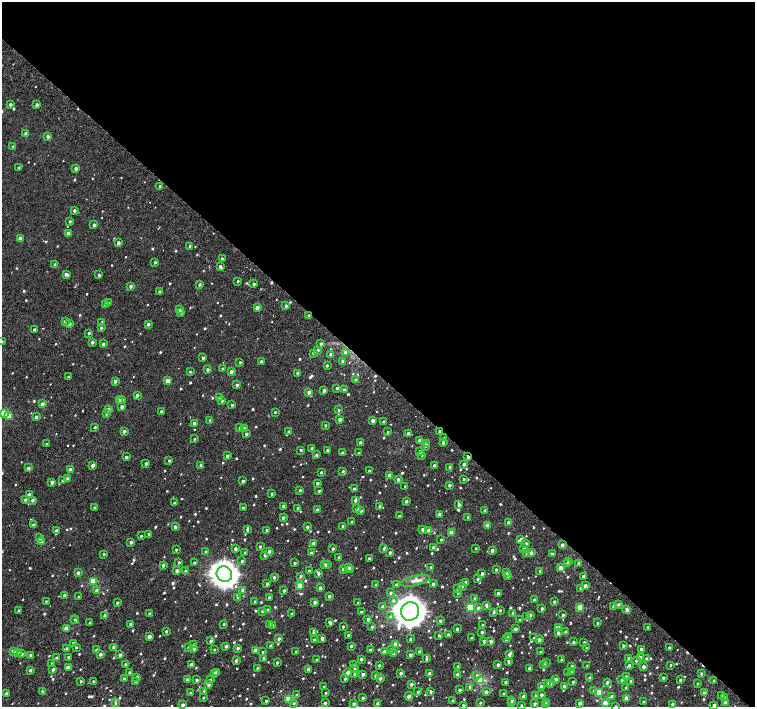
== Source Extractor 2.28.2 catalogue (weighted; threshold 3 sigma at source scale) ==
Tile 3 of 4 x 4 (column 3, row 1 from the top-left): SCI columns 3090-4594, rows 4503-5911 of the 6099 x 6099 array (HDU 1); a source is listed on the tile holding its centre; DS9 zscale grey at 2 x 2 block average (1 PNG px = mean of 2 x 2 image px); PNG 757 x 709 px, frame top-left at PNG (2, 2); each listed source drawn as its Kron ellipse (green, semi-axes under 4 px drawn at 4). Shown black and unused: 53% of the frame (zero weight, under 3 of 6 exposures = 3% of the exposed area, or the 3 px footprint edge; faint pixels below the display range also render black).
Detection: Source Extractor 2.28.2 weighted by HDU 2 'WHT'; one run over the whole footprint, this tile lists its part. Background 2.24e-04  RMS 0.0012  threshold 0.00491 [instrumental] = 3 sigma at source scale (4.09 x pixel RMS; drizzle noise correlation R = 1.36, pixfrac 0.8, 0.0396/0.0396 arcsec/px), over >= 5 px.
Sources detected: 870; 4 cosmic-ray / hot-pixel residue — neither listed nor drawn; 4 coinciding with a brighter row at this scale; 4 inside a brighter listed object's ellipse — not listed separately; of the other 858, all 500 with FLUX_AUTO >= 0.353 (the completeness limit of this list) listed and drawn (358 fainter detections not listed), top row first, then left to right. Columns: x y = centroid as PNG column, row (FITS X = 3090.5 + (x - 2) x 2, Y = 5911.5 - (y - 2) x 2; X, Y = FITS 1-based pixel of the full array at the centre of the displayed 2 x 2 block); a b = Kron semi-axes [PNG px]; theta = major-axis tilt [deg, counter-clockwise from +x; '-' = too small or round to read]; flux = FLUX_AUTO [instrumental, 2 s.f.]
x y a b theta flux
10 104 2 2 - 0.8
37 105 3 2 - 0.93
26 134 2 2 - 1.6
48 136 2 2 - 0.99
13 147 2 2 - 1
19 168 3 2 - 0.44
76 168 2 2 - 1.1
160 186 2 2 - 0.55
74 210 2 2 - 0.79
70 221 2 2 - 0.48
94 225 2 2 - 1
68 233 2 2 - 1.2
20 239 3 2 - 2.7
118 243 2 2 - 1
190 246 2 2 - 0.42
222 259 2 2 - 0.75
155 262 2 2 - 0.44
55 265 2 2 - 1.3
220 267 3 2 - 0.88
66 274 4 2 - 1.1
99 275 3 2 - 0.53
238 281 2 2 - 0.37
254 284 2 2 - 0.76
200 285 2 2 - 0.58
131 286 2 2 - 1
160 292 2 2 - 1.2
108 303 2 2 - 0.45
105 304 2 2 - 0.82
286 306 2 2 - 0.78
257 308 2 2 - 2
180 310 2 2 - 0.58
181 313 3 2 - 0.38
309 316 2 2 - 1.1
65 322 2 2 - 1
102 322 2 2 - 0.78
69 324 2 2 - 0.95
148 324 2 2 - 0.78
101 328 2 2 - 0.53
35 330 2 2 - 1.5
89 333 2 2 - 0.67
2 342 2 2 - 0.61
92 342 2 2 - 0.89
103 344 2 2 - 0.72
321 344 2 2 - 0.55
318 350 2 2 - 0.79
345 352 3 3 - 0.9
314 353 2 2 - 1.1
331 354 3 2 - 0.97
203 358 2 2 - 0.64
342 361 2 2 - 0.74
240 362 2 2 - 0.43
261 362 2 2 - 0.83
327 365 2 2 - 0.56
208 369 2 2 - 0.79
222 369 2 2 - 0.37
190 372 3 2 - 0.38
231 372 2 2 - 1.7
298 373 2 2 - 0.71
68 377 2 2 - 0.39
356 380 2 2 - 0.74
115 381 2 2 - 1.4
167 381 2 2 - 3.5
237 385 2 2 - 0.65
337 388 2 2 - 0.59
324 390 2 2 - 1
344 390 2 2 - 0.97
309 392 2 2 - 1.8
137 395 2 2 - 1.2
219 398 2 2 - 0.9
119 400 3 2 - 0.85
122 400 2 2 - 0.74
222 401 2 2 - 0.66
42 404 2 2 - 1.3
232 405 2 2 - 0.43
122 407 2 2 - 1.4
108 409 3 2 - 0.98
339 410 2 2 - 0.45
161 412 2 2 - 0.88
275 412 2 2 - 0.42
4 413 3 3 - 10
106 414 3 2 - 0.38
9 416 3 3 - 1.7
36 417 2 2 - 0.95
340 419 2 2 - 1.6
210 420 2 2 - 0.72
373 421 2 2 - 1.7
384 422 2 2 - 0.7
194 423 2 2 - 1
326 425 2 2 - 0.46
95 427 2 2 - 0.51
240 428 2 2 - 0.61
244 428 2 2 - 1.1
124 431 2 2 - 0.98
440 431 3 2 - 0.99
289 432 2 2 - 1
388 432 2 2 - 0.41
408 433 2 2 - 1.1
246 434 2 2 - 0.75
444 438 2 2 - 0.39
194 439 2 2 - 0.4
420 441 2 2 - 1.2
361 443 3 2 - 1
426 443 2 2 - 0.95
443 443 2 2 - 0.93
47 444 2 2 - 0.4
426 446 3 2 - 0.53
312 448 2 2 - 0.59
301 450 2 2 - 0.5
328 450 2 2 - 0.74
420 451 2 2 - 1.1
343 453 3 2 - 0.64
359 453 2 2 - 0.36
316 455 2 2 - 0.64
422 455 2 2 - 0.54
227 456 2 2 - 1.1
126 457 2 2 - 1
468 457 2 2 - 1.5
169 461 2 2 - 0.41
146 463 2 2 - 0.94
464 464 2 2 - 0.91
92 465 3 2 - 1.2
201 465 2 2 - 1.1
434 465 2 2 - 0.51
28 468 2 2 - 1
450 468 4 2 - 1.3
70 469 2 2 - 1.5
343 471 2 2 - 0.47
369 471 2 2 - 0.47
321 472 2 2 - 0.45
390 476 4 2 - 2.2
68 479 3 2 - 0.94
398 479 2 2 - 1.1
464 479 2 2 - 0.48
63 481 2 2 - 0.43
243 481 2 2 - 0.82
52 482 2 2 - 1.2
317 483 2 2 - 0.79
450 485 2 2 - 0.95
405 487 2 2 - 0.83
354 489 2 2 - 0.86
300 490 2 2 - 0.67
319 491 2 2 - 0.53
29 494 2 2 - 0.68
272 494 2 2 - 0.48
25 500 2 2 - 0.8
32 500 3 2 - 0.95
355 500 3 2 - 0.92
406 501 2 2 - 0.85
174 503 2 2 - 0.36
459 505 2 2 - 1.2
283 506 2 2 - 0.71
380 506 2 2 - 0.51
94 507 2 2 - 0.39
243 508 3 2 - 0.48
298 508 2 2 - 0.89
357 509 2 2 - 0.94
317 510 2 2 - 0.71
361 511 2 2 - 0.72
485 511 2 2 - 0.91
439 514 2 2 - 1.2
399 516 2 2 - 0.6
468 517 2 2 - 0.63
283 518 2 2 - 0.94
351 522 2 2 - 0.38
509 523 2 2 - 1.8
33 525 3 2 - 0.52
343 526 2 2 - 1.5
487 526 2 2 - 2.5
175 527 2 2 - 1
307 527 2 2 - 0.84
423 529 2 2 - 1.1
247 530 2 2 - 0.46
267 530 2 2 - 0.64
56 531 2 2 - 0.88
429 531 2 2 - 3.4
451 533 2 2 - 3.6
149 534 2 2 - 0.85
141 536 2 2 - 0.4
39 538 3 2 - 1.2
521 539 2 2 - 1
441 540 2 2 - 0.46
41 542 3 2 - 2.8
131 542 2 2 - 0.82
313 543 2 2 - 1.1
526 544 2 2 - 0.97
562 545 2 2 - 1.2
260 547 2 2 - 0.53
433 547 2 2 - 0.76
384 548 2 2 - 0.76
476 548 2 2 - 0.44
524 548 2 2 - 0.72
235 549 2 2 - 1
333 549 2 2 - 0.54
176 550 2 2 - 0.35
492 550 2 2 - 1.2
269 551 2 2 - 1.2
206 552 2 2 - 0.77
390 552 2 2 - 0.74
245 553 2 2 - 0.69
311 553 2 2 - 0.92
527 553 3 3 - 0.4
531 553 2 2 - 1.1
104 554 2 2 - 0.46
552 554 2 2 - 0.85
265 555 2 2 - 1.1
339 558 2 2 - 1.1
369 558 2 2 - 0.61
242 561 2 2 - 0.58
179 562 3 2 - 0.39
569 562 2 2 - 1.4
194 563 2 2 - 0.53
295 563 3 2 - 0.46
579 563 2 2 - 1.1
327 564 2 2 - 0.89
567 564 3 2 - 0.39
163 565 2 2 - 0.92
325 565 2 2 - 0.93
349 567 2 2 - 0.9
431 567 3 2 - 0.63
560 568 2 2 - 3.9
343 569 2 2 - 0.67
351 569 2 2 - 0.74
496 570 2 2 - 0.45
177 571 2 2 - 1.3
186 571 3 2 - 0.65
309 571 2 2 - 1.1
539 571 2 2 - 0.35
78 573 2 2 - 1
318 573 2 2 - 0.83
507 573 2 2 - 0.62
224 574 8 7 - 190
482 574 3 2 - 0.96
301 576 2 2 - 0.68
508 576 2 2 - 1.1
583 576 2 2 - 0.97
274 577 2 2 - 0.69
478 579 2 2 - 0.47
93 581 4 3 - 9.5
415 581 15 5 12 1.7
466 582 2 2 - 0.7
267 584 2 2 - 0.94
396 584 2 2 - 0.58
433 584 2 2 - 0.83
300 585 3 2 - 5.2
376 585 2 2 - 1.1
462 586 2 2 - 0.75
585 586 2 2 - 1.2
320 588 2 2 - 1.3
580 588 2 2 - 0.55
458 589 2 2 - 1.4
243 590 2 2 - 1.2
284 590 2 2 - 0.87
96 591 2 2 - 1
391 593 2 2 - 0.82
458 593 2 2 - 0.48
498 593 2 2 - 0.89
65 595 2 2 - 1
78 596 2 2 - 0.36
329 596 2 2 - 1.1
269 597 2 2 - 0.61
238 598 2 2 - 1.2
475 598 3 2 - 0.44
393 600 4 4 - 0.6
535 600 2 2 - 1.3
46 601 2 2 - 0.35
255 601 2 2 - 0.5
315 602 2 2 - 1.1
554 602 2 2 - 0.7
117 603 2 2 - 0.45
358 603 2 2 - 0.53
618 604 2 2 - 0.76
486 605 4 2 - 0.75
613 606 2 2 - 0.67
383 607 2 2 - 1.2
580 607 3 2 - 6.8
470 608 3 3 - 13
479 608 3 2 - 0.62
542 609 2 2 - 0.76
627 609 2 2 - 1
268 610 2 2 - 1.1
500 610 2 2 - 0.42
19 611 2 2 - 0.83
262 611 2 2 - 0.46
410 611 9 9 - 350
361 612 2 2 - 0.42
494 612 2 2 - 0.56
513 613 2 2 - 0.86
150 614 2 2 - 0.91
292 614 2 2 - 0.75
105 615 2 2 - 1.2
530 615 3 2 - 1
563 615 2 2 - 0.85
391 617 3 3 - 1.2
527 617 3 2 - 0.77
368 619 2 2 - 1
75 620 4 2 - 0.41
520 620 2 2 - 0.63
440 621 2 2 - 0.71
329 622 3 2 - 0.67
90 623 2 2 - 0.69
597 623 2 2 - 0.37
130 624 2 2 - 0.53
224 624 2 2 - 0.45
269 624 2 2 - 0.86
273 625 2 2 - 0.76
482 625 2 2 - 0.36
343 627 2 2 - 0.47
372 627 2 2 - 0.42
648 627 2 2 - 0.53
66 628 2 2 - 3.8
558 628 3 3 - 0.92
457 629 2 2 - 0.84
515 629 3 2 - 0.98
166 631 2 2 - 0.62
313 632 2 2 - 0.52
482 632 2 2 - 0.62
565 632 2 2 - 0.75
558 633 2 2 - 1
448 634 2 2 - 0.56
349 635 2 2 - 0.95
439 635 3 3 - 0.52
149 637 3 2 - 1.3
508 637 2 2 - 0.55
322 638 2 2 - 1
471 638 3 2 - 0.53
534 638 2 2 - 0.36
279 639 2 2 - 0.92
410 639 2 2 - 0.39
506 639 2 2 - 1.1
314 640 2 2 - 0.8
539 640 2 2 - 1.9
211 641 2 2 - 0.91
484 641 2 2 - 1
491 641 2 2 - 1.1
573 642 2 2 - 0.71
584 642 2 2 - 0.48
74 643 2 2 - 0.79
194 644 2 2 - 0.43
395 644 2 2 - 3.3
226 646 2 2 - 1
271 646 2 2 - 1.1
351 646 2 2 - 0.8
623 646 2 2 - 0.94
76 647 2 2 - 0.36
114 647 2 2 - 1.2
188 647 2 2 - 0.44
669 647 2 2 - 0.43
67 648 3 2 - 0.37
238 648 2 2 - 0.83
586 648 2 2 - 0.38
194 649 2 2 - 0.88
214 649 2 2 - 0.44
391 649 3 2 - 0.38
641 649 2 2 - 1.3
96 650 2 2 - 0.76
255 650 2 2 - 1.6
370 650 2 2 - 1.1
13 651 4 3 - 1
419 651 2 2 - 0.5
18 652 2 2 - 0.56
263 652 2 2 - 0.38
296 652 2 2 - 0.7
385 652 2 2 - 1.5
540 652 2 2 - 0.51
393 653 2 2 - 0.56
22 654 2 2 - 0.68
100 654 2 2 - 1.3
31 655 2 2 - 0.82
120 655 2 2 - 1.1
410 655 2 2 - 1.2
509 655 2 2 - 0.99
68 657 2 2 - 0.58
641 657 2 2 - 1.2
56 658 2 2 - 0.4
264 658 2 2 - 0.74
629 658 2 2 - 0.57
361 659 2 2 - 0.94
426 659 2 2 - 0.59
562 659 2 2 - 0.42
646 659 2 2 - 0.89
317 660 2 2 - 0.59
236 661 2 2 - 1
509 661 2 2 - 0.69
636 661 2 2 - 0.46
277 662 2 2 - 0.74
546 662 3 2 - 0.36
52 663 2 2 - 0.4
125 664 2 2 - 0.8
191 664 2 2 - 1.1
354 665 2 2 - 0.54
379 665 2 2 - 0.7
498 665 2 2 - 0.98
544 665 2 2 - 1
629 665 2 2 - 0.82
671 665 2 2 - 0.4
458 666 2 2 - 0.37
572 666 3 2 - 0.56
587 666 2 2 - 0.39
68 667 3 2 - 1.5
643 667 2 2 - 1.1
257 668 2 2 - 0.35
53 669 2 2 - 0.87
309 669 2 2 - 2.3
354 669 3 2 - 0.44
529 669 2 2 - 1.5
30 670 2 2 - 0.97
129 672 3 2 - 0.46
571 672 2 2 - 0.68
214 673 2 2 - 0.63
217 673 2 2 - 0.81
347 673 4 2 - 1.5
401 673 2 2 - 1
429 673 2 2 - 1.1
568 673 2 2 - 0.56
355 674 4 2 - 1.3
363 674 2 2 - 1.1
701 674 2 2 - 0.79
457 675 2 2 - 2.6
477 675 3 3 - 0.52
376 676 2 2 - 1.2
137 677 2 2 - 0.36
627 677 3 2 - 0.44
380 678 2 2 - 1.2
590 678 2 2 - 1
663 678 2 2 - 0.69
124 679 2 2 - 0.99
345 679 2 2 - 0.65
556 679 2 2 - 1.1
187 680 2 2 - 1.2
197 680 2 2 - 0.69
210 680 2 2 - 0.36
480 680 3 3 - 18
622 680 2 2 - 0.76
680 680 2 2 - 0.66
81 681 2 2 - 0.63
93 681 2 2 - 0.36
631 681 2 2 - 0.69
714 681 2 2 - 0.67
136 682 2 2 - 0.78
573 682 2 2 - 0.74
607 682 2 2 - 0.84
506 683 2 2 - 1.2
548 683 2 2 - 0.72
697 683 2 2 - 0.5
208 684 3 2 - 1.1
411 684 2 2 - 1
550 684 3 2 - 1.2
541 686 2 2 - 0.94
564 686 2 2 - 0.96
324 687 2 2 - 0.36
470 687 2 2 - 0.87
626 687 2 2 - 0.79
460 690 2 2 - 0.81
594 691 3 3 - 0.66
43 692 3 2 - 0.83
204 692 2 2 - 0.87
418 692 3 2 - 0.62
431 692 2 2 - 0.76
486 692 2 2 - 1.1
190 693 3 2 - 0.36
326 693 2 2 - 0.39
599 693 3 2 - 8.2
704 693 2 2 - 1
6 694 2 2 - 1.6
504 694 3 2 - 0.99
296 695 3 2 - 0.41
535 695 2 2 - 0.45
542 695 2 2 - 1.1
409 696 4 2 - 1.4
523 696 2 2 - 0.86
612 696 3 2 - 0.74
722 696 2 2 - 0.43
725 697 2 2 - 0.39
203 698 2 2 - 0.4
363 698 2 2 - 0.71
626 698 2 2 - 1.7
289 699 3 3 - 10
512 700 2 2 - 0.42
266 701 2 2 - 0.43
453 701 2 2 - 0.91
547 702 2 2 - 1.3
643 702 2 2 - 0.55
115 703 2 2 - 0.43
294 703 3 3 - 0.41
325 703 2 2 - 0.88
480 703 2 2 - 0.41
511 703 2 2 - 0.87
580 703 2 2 - 1.4
605 703 3 2 - 2.3
725 703 2 2 - 1.2
354 704 2 2 - 1
378 704 2 2 - 1.2
535 704 2 2 - 0.93
672 704 2 2 - 0.77
183 705 2 2 - 1.1
463 705 2 2 - 0.48
521 705 2 2 - 0.37
545 705 2 2 - 1.3
714 705 2 2 - 1.4
616 706 2 2 - 0.37
Overlapping masked pixels (flux is a lower limit): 3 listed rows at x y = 309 316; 440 431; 468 457
Isophote crosses this tile's border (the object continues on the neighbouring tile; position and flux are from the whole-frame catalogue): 3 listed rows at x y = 2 342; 714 705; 616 706